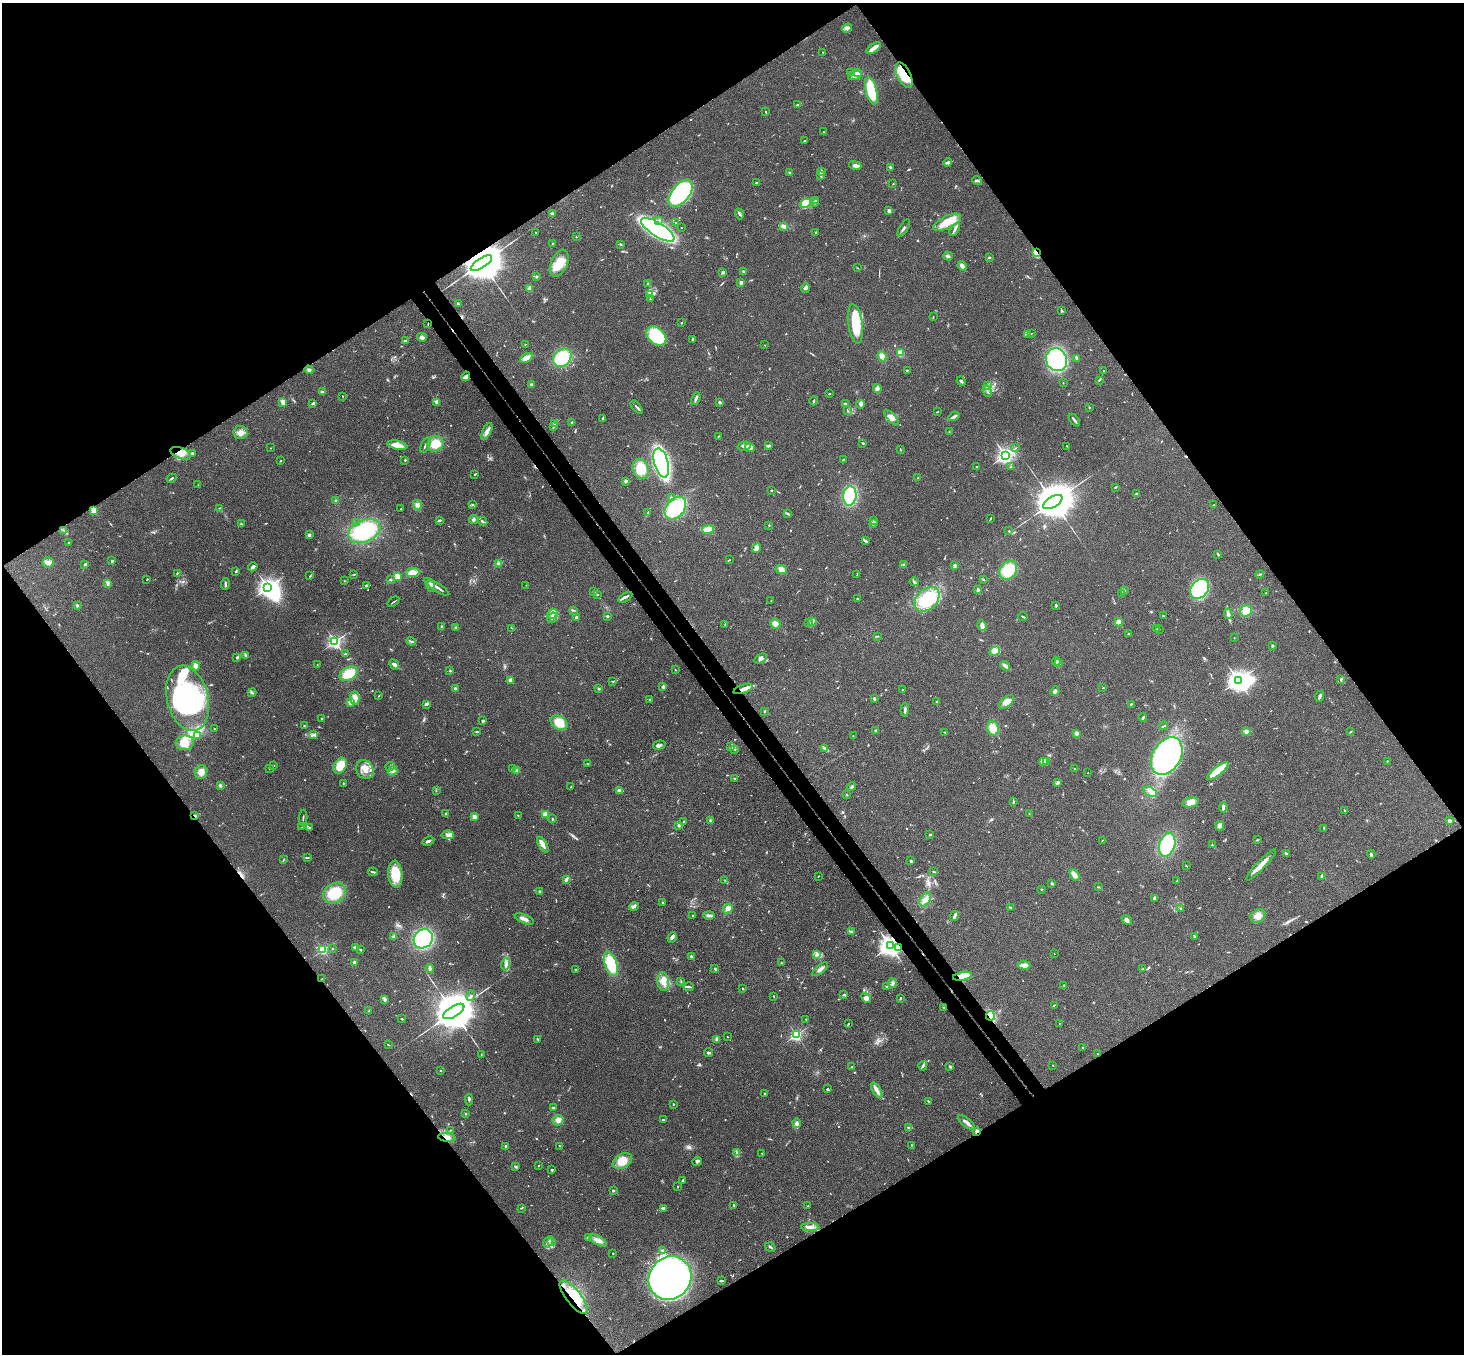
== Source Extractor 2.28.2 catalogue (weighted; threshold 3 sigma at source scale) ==
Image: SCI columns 54-5900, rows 331-5736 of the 5950 x 5930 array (HDU 1 of 3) = the unmasked area's bounding box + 8 px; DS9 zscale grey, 4 x 4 block average (1 PNG px = mean of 4 x 4 image px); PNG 1466 x 1356 px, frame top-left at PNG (2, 3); each listed source drawn as its Kron ellipse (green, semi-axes under 4 px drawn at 4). Shown black and unused: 50% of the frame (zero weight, under 3 of 4 exposures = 6% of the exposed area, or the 3 px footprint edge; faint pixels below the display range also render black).
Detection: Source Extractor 2.28.2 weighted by HDU 2 'WHT'. Background 0.153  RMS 0.0072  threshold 0.0324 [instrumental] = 3 sigma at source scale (4.5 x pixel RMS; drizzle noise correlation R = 1.50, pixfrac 1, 0.05/0.05 arcsec/px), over >= 5 px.
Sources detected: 847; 8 too faint to see at this stretch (4 x 4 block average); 5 inside a brighter object's white glare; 7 cosmic-ray / hot-pixel residue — neither listed nor drawn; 17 coinciding with a brighter row at this scale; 47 inside a brighter listed object's ellipse — not listed separately; of the other 763, all 500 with FLUX_AUTO >= 2.02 (the completeness limit of this list) listed and drawn (263 fainter detections not listed), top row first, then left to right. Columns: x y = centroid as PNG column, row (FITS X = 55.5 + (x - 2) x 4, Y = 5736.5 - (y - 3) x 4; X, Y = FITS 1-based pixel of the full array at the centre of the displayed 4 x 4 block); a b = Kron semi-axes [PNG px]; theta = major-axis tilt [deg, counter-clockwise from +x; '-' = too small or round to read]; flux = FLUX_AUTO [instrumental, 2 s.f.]
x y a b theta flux
847 28 5 3 - 11
873 48 8 2 36 39
822 52 2 2 - 2.2
850 72 3 2 - 4
858 73 2 2 - 170
855 75 7 4 18 18
904 75 14 6 -63 120
871 91 14 5 -75 190
798 105 3 2 - 5.1
766 112 4 2 - 2.7
823 132 2 2 - 7
804 141 2 2 - 2.1
948 162 4 2 - 10
855 165 6 3 -12 12
890 167 3 2 - 6.3
789 172 3 2 - 2.9
821 172 4 3 - 9.2
820 176 3 2 - 4.7
977 181 5 2 - 6.6
756 183 3 2 - 4.3
893 184 2 2 - 2.8
681 193 16 8 51 670
815 200 2 2 - 2.2
806 203 5 4 - 130
814 203 3 2 - 3.6
889 211 4 3 - 15
552 214 2 2 - 47
739 214 5 2 - 7.8
659 220 3 2 - 5.5
947 222 15 6 26 84
675 223 3 2 - 2.7
784 226 3 2 - 25
681 228 2 2 - 2
904 228 10 2 58 8.3
955 229 7 2 59 11
658 230 19 7 -32 1100
536 232 2 2 - 2.1
816 232 3 2 - 2.9
576 237 2 2 - 5
553 243 3 2 - 3.2
621 244 3 2 - 2.8
1036 253 4 2 - 10
948 256 5 3 - 7.5
989 257 2 2 - 6
481 263 12 4 32 31000
559 263 14 8 66 73
962 266 5 3 - 13
857 268 2 2 - 2.5
743 271 3 2 - 3.7
723 273 4 2 - 3.9
537 276 2 2 - 2.2
741 282 2 2 - 62
647 284 3 2 - 3.6
529 288 4 3 - 7.9
805 288 5 3 - 8.9
649 294 3 2 - 4.7
650 299 2 2 - 2.3
458 304 2 2 - 4.6
1062 311 3 3 - 4.4
933 317 3 2 - 2.1
681 323 2 2 - 6.7
428 324 3 2 - 2.3
855 324 20 7 -82 170
1027 334 3 2 - 4.6
1031 334 3 2 - 2.2
656 336 11 8 -44 230
422 337 5 3 - 11
692 339 3 2 - 4.7
405 341 3 3 - 5
525 344 2 2 - 2.4
765 345 2 2 - 2.5
900 353 2 2 - 220
882 356 5 4 - 29
526 358 6 4 28 30
562 358 10 8 46 200
1077 358 4 2 - 16
1056 360 11 10 - 440
309 370 4 4 - 9.1
907 370 2 2 - 2.6
1103 371 2 2 - 2.1
466 376 5 4 - 15
1099 380 3 2 - 3.4
961 381 5 2 - 8
1063 383 2 2 - 2.2
531 385 2 2 - 36
988 385 2 2 - 2.8
877 388 4 4 - 12
987 391 6 2 -68 8.4
322 392 4 3 - 8.7
829 394 3 2 - 2.1
342 396 2 2 - 2.1
696 399 6 2 68 11
814 401 5 2 - 5.3
283 402 3 2 - 50
437 402 3 3 - 13
720 402 2 2 - 38
313 403 4 2 - 5.9
845 404 3 2 - 4.1
860 404 4 3 - 7.9
636 407 8 2 -50 7.5
1089 407 2 2 - 2.5
847 411 2 2 - 2.2
937 412 3 2 - 2.4
954 416 6 3 29 11
891 417 10 4 -49 26
603 418 3 2 - 6.3
1074 420 7 2 -53 11
554 423 3 2 - 4.6
572 423 2 2 - 6.7
553 427 3 2 - 3.7
487 431 9 3 62 21
949 432 2 2 - 3
240 433 7 6 - 28
719 436 3 2 - 2.2
863 443 3 2 - 4.1
435 444 8 7 - 64
397 445 10 4 -12 49
425 445 8 2 67 9.1
744 446 6 4 14 16
768 446 4 2 - 8.5
1067 446 2 2 - 2.8
271 448 2 2 - 2.1
750 448 5 3 - 9.7
1016 448 3 2 - 2.3
900 449 3 2 - 2.1
180 453 10 5 -20 37
192 453 2 2 - 7.1
1005 455 3 2 - 1900
405 460 2 2 - 5.4
843 460 2 2 - 2.7
281 461 2 2 - 2.1
661 463 15 7 -75 1000
977 467 4 2 - 5.7
1011 467 2 2 - 2
641 469 10 8 -70 74
475 474 2 2 - 3.5
172 478 5 2 - 5.1
918 478 2 2 - 2.3
625 481 4 3 - 6.6
198 485 3 2 - 2.2
1115 487 2 2 - 3
772 490 2 2 - 4.5
1137 494 4 2 - 7.8
850 496 9 6 83 350
671 497 3 2 - 5.5
336 501 3 2 - 3.1
1053 502 10 5 32 24000
417 505 5 4 - 15
472 505 3 2 - 5
1214 505 2 2 - 11
220 508 3 2 - 3.6
675 508 12 9 49 270
401 509 2 2 - 3.1
94 510 2 2 - 220
648 513 3 2 - 3
787 514 3 2 - 5.4
990 518 3 2 - 3.6
473 519 4 3 - 6.9
439 520 3 2 - 5.5
874 520 2 2 - 3
482 521 5 2 - 8
357 523 2 2 - 10
241 524 2 2 - 2.5
874 524 3 2 - 4.2
769 525 2 2 - 6.8
708 529 6 4 11 48
63 530 3 2 - 4.2
364 531 17 11 24 320
1009 531 2 2 - 3.2
309 535 4 3 - 7.6
865 541 4 3 - 6.2
69 542 2 2 - 2.4
756 548 5 2 - 13
1218 554 3 2 - 3.9
729 560 2 2 - 2.3
112 561 2 2 - 29
48 562 6 5 - 18
498 563 4 2 - 5.6
84 564 2 2 - 2.2
904 565 2 2 - 3
954 565 3 3 - 5.7
253 567 5 3 - 12
781 569 6 4 -28 19
1008 570 10 8 49 140
236 571 3 2 - 4.2
413 572 6 4 6 32
177 573 3 2 - 3.5
354 574 2 2 - 2.9
857 574 2 2 - 2.1
1260 574 4 2 - 5.4
310 576 3 2 - 3
397 576 2 2 - 190
147 579 3 2 - 3
390 579 2 2 - 3
983 579 3 2 - 2.7
344 581 2 2 - 2
914 582 4 2 - 6.6
107 583 3 3 - 8.3
225 584 6 2 84 6.8
366 585 2 2 - 5.9
526 585 2 2 - 3.7
431 586 6 2 -73 10
268 587 2 2 - 2000
437 587 15 2 -33 19
977 589 2 2 - 2.7
1200 589 11 8 51 310
594 591 2 2 - 2.9
1124 591 2 2 - 8.1
1122 593 3 2 - 4.9
1266 593 2 2 - 3.1
597 595 3 2 - 2.8
625 597 8 2 31 10
857 599 2 2 - 3.1
927 599 14 10 42 240
771 600 2 2 - 2.1
393 602 6 2 37 4.3
1056 605 2 2 - 4.7
77 606 2 2 - 3.3
573 610 3 2 - 4.2
1246 611 6 5 - 45
552 614 6 3 38 17
1228 614 5 3 - 11
607 616 2 2 - 29
1164 616 3 2 - 4.5
1023 617 4 2 - 5.6
552 618 5 2 - 9.5
576 618 2 2 - 54
813 622 2 2 - 3.8
1118 622 4 3 - 31
809 623 2 2 - 3.1
725 624 2 2 - 2.3
775 624 5 4 - 22
982 625 5 3 - 34
442 627 3 2 - 9
456 628 2 2 - 2.7
512 628 2 2 - 2.2
1157 629 3 2 - 2.6
1159 629 2 2 - 3
1128 634 2 2 - 8.1
878 636 2 2 - 2.8
1234 638 2 2 - 2.2
411 641 5 2 - 6.3
335 642 2 2 - 1200
1272 646 2 2 - 29
995 651 6 3 34 17
345 654 3 2 - 3.5
246 655 3 2 - 5.4
237 658 3 3 - 5.8
760 659 6 3 30 14
1056 661 4 2 - 6
1059 663 4 2 - 5.9
317 665 2 2 - 2.6
394 665 5 4 - 13
196 666 4 3 - 25
1005 666 5 3 - 11
675 670 2 2 - 2
450 671 2 2 - 15
348 674 9 6 28 110
1341 679 3 2 - 4.2
510 680 4 3 - 19
1238 680 3 2 - 3200
613 681 2 2 - 2.5
663 687 3 2 - 4.8
599 688 2 2 - 2.4
1103 688 2 2 - 6.9
455 689 3 2 - 9.2
743 689 10 3 19 28
902 690 2 2 - 3.7
1055 691 5 3 - 11
252 693 4 2 - 4.9
378 696 3 2 - 2.1
1320 696 6 2 68 12
188 698 33 20 -76 610
355 698 7 4 -89 41
649 699 2 2 - 2.8
874 699 3 2 - 5.7
351 702 2 2 - 120
937 702 3 3 - 5.8
1006 702 9 5 42 30
426 704 3 2 - 11
1131 704 2 2 - 4
905 710 7 2 87 13
765 711 3 2 - 4.2
321 718 2 2 - 2.9
1143 718 4 2 - 6.4
483 721 3 2 - 8.1
559 723 9 6 -35 71
304 725 2 2 - 2.2
1164 726 4 2 - 3.4
214 728 2 2 - 5.4
993 728 7 5 -76 62
875 730 3 3 - 5.3
1351 731 2 2 - 3.6
477 732 3 2 - 4.9
945 732 3 2 - 3.1
1246 732 4 4 - 12
1076 733 4 3 - 13
314 734 3 2 - 5.8
197 736 3 2 - 5.7
853 736 2 2 - 3.9
185 743 9 7 5 48
659 745 6 3 16 10
731 747 4 3 - 8.4
825 749 2 2 - 4.7
735 750 2 2 - 5.3
1167 756 20 14 59 1200
1047 761 3 2 - 4.7
1387 761 2 2 - 2.4
1043 762 3 2 - 5.5
588 763 3 2 - 2.7
273 766 3 2 - 2.3
340 766 8 6 58 82
390 766 5 2 - 6.4
269 768 3 2 - 3
512 768 3 2 - 2.3
1075 769 3 2 - 3.5
365 770 10 8 -58 42
393 771 5 4 - 12
517 771 3 3 - 14
1218 771 13 3 39 210
201 772 7 6 - 31
1088 773 2 2 - 2.6
735 778 3 2 - 2.1
1058 782 3 2 - 4.4
343 783 2 2 - 8.7
220 785 2 2 - 3.1
571 787 2 2 - 11
852 787 4 3 - 7.8
619 790 3 2 - 10
436 791 3 2 - 2.6
1150 792 7 4 -26 21
847 795 2 2 - 14
1013 802 3 2 - 3.6
1190 802 8 5 16 36
1223 807 5 3 - 11
1344 810 2 2 - 2.9
446 814 2 2 - 3.8
545 814 4 3 - 23
1029 814 2 2 - 3.9
195 815 3 2 - 4.1
474 816 2 2 - 100
518 816 2 2 - 2.1
303 818 8 2 86 4.4
552 819 2 2 - 15
710 821 4 2 - 5.4
1449 821 2 2 - 32
684 822 2 2 - 6.8
679 825 3 2 - 7.9
1220 826 5 4 - 13
302 827 2 2 - 2.3
310 827 2 2 - 2.2
1324 828 3 2 - 3.7
448 835 6 4 -6 13
930 835 3 2 - 6.2
1102 840 2 2 - 2.1
1257 840 2 2 - 3.7
428 841 6 3 27 11
543 845 9 2 -59 15
1167 845 12 8 73 270
1212 845 2 2 - 3
1286 853 3 2 - 8.9
1371 854 4 2 - 6.9
308 857 3 2 - 2.3
283 859 4 2 - 2.7
911 861 3 2 - 6.6
1261 865 21 3 46 46
1186 866 2 2 - 3.4
373 872 5 2 - 7
934 872 3 2 - 3.5
395 874 13 7 -85 140
1074 875 6 4 -53 28
818 876 2 2 - 2.5
1322 876 3 2 - 5.6
566 879 4 2 - 14
725 881 4 2 - 4.8
1177 881 2 2 - 8.5
1052 884 2 2 - 9.3
1098 887 2 2 - 3.1
1042 889 2 2 - 3.6
540 892 2 2 - 34
334 893 12 9 32 150
1155 898 4 3 - 7.4
925 900 7 5 60 24
662 902 2 2 - 5
634 906 5 4 - 11
1010 907 3 2 - 5.3
1181 908 3 2 - 3.6
728 909 5 4 - 21
709 915 6 2 -2 11
693 916 2 2 - 2.3
954 916 5 2 - 11
1258 916 8 6 37 31
524 919 10 3 -22 21
1127 920 5 4 - 14
851 931 3 3 - 5
394 936 3 2 - 5.3
672 937 5 3 - 11
1194 937 2 2 - 4.3
423 939 10 9 - 370
890 946 3 3 - 3900
356 947 3 2 - 4.5
899 947 2 2 - 12
332 949 2 2 - 3.4
323 950 2 2 - 510
360 950 2 2 - 4.5
1054 954 2 2 - 2.6
816 955 4 3 - 7.9
691 957 3 2 - 7.3
355 963 2 2 - 89
781 963 2 2 - 2.7
506 964 6 3 76 15
611 964 13 6 -71 160
1024 965 6 3 -2 43
430 968 4 2 - 12
715 969 4 2 - 4.7
820 969 9 3 39 16
1143 969 2 2 - 2.2
575 970 3 2 - 3.8
962 976 9 4 11 98
322 979 2 2 - 3.5
663 982 9 5 -83 36
681 982 2 2 - 2.3
893 983 5 3 - 8.5
1064 985 3 2 - 3.2
689 987 5 2 - 6.5
886 987 3 2 - 3.4
743 989 2 2 - 13
843 995 2 2 - 2.7
471 996 5 2 - 8.7
774 996 2 2 - 3
866 998 5 4 - 17
900 998 3 2 - 4
384 999 4 3 - 7.1
1054 1005 3 2 - 3.1
943 1007 2 2 - 2.8
369 1011 2 2 - 2.3
454 1011 12 5 31 29000
990 1016 4 3 - 210
402 1019 2 2 - 4.8
806 1019 2 2 - 2.2
848 1023 3 2 - 2.5
1059 1023 2 2 - 2.4
796 1035 2 2 - 790
727 1037 2 2 - 3
717 1039 3 2 - 28
538 1040 3 2 - 3.9
388 1045 3 2 - 2.6
1083 1048 2 2 - 3.7
708 1052 5 2 - 7.7
481 1054 2 2 - 2.2
1097 1054 2 2 - 2.5
1053 1065 2 2 - 3.1
923 1066 5 2 - 7.5
851 1067 3 2 - 3
950 1067 3 2 - 7.9
441 1070 2 2 - 2.4
827 1089 3 2 - 4
877 1090 8 3 -59 27
764 1094 2 2 - 16
469 1100 5 2 - 6.4
928 1101 3 2 - 2.8
673 1104 2 2 - 12
553 1108 2 2 - 31
465 1114 2 2 - 2.5
558 1120 6 5 - 21
663 1120 3 2 - 3.9
797 1123 5 3 - 8.2
967 1123 10 3 -41 18
909 1128 3 3 - 7.6
451 1130 3 2 - 2.1
977 1131 2 2 - 26
447 1137 9 4 -7 22
912 1145 3 2 - 2.1
506 1146 2 2 - 50
560 1146 2 2 - 2.1
737 1153 4 2 - 5.5
762 1153 2 2 - 3.4
622 1161 10 7 31 85
697 1161 5 2 - 8.7
539 1165 2 2 - 2.4
515 1166 4 2 - 4.7
552 1170 3 3 - 4.1
682 1180 3 2 - 3.9
677 1187 2 2 - 2.7
613 1191 2 2 - 27
734 1205 2 2 - 5.7
808 1206 2 2 - 4.2
521 1208 3 2 - 2.9
663 1208 4 2 - 13
810 1227 9 3 -1 19
588 1238 4 3 - 11
598 1240 10 4 -28 23
551 1241 3 2 - 4.1
548 1242 6 2 55 10
770 1247 5 2 - 5.9
663 1250 3 2 - 4
613 1253 2 2 - 3.1
670 1278 22 20 51 2300
721 1281 3 2 - 5
574 1297 21 7 -52 130
Overlapping masked pixels (flux is a lower limit): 16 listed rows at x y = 904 75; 1036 253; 481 263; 428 324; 466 376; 180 453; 743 689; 195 815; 890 946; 899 947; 962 976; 322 979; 990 1016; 977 1131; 447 1137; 574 1297
Diffuse or blended objects may show on this block-average render without a row.